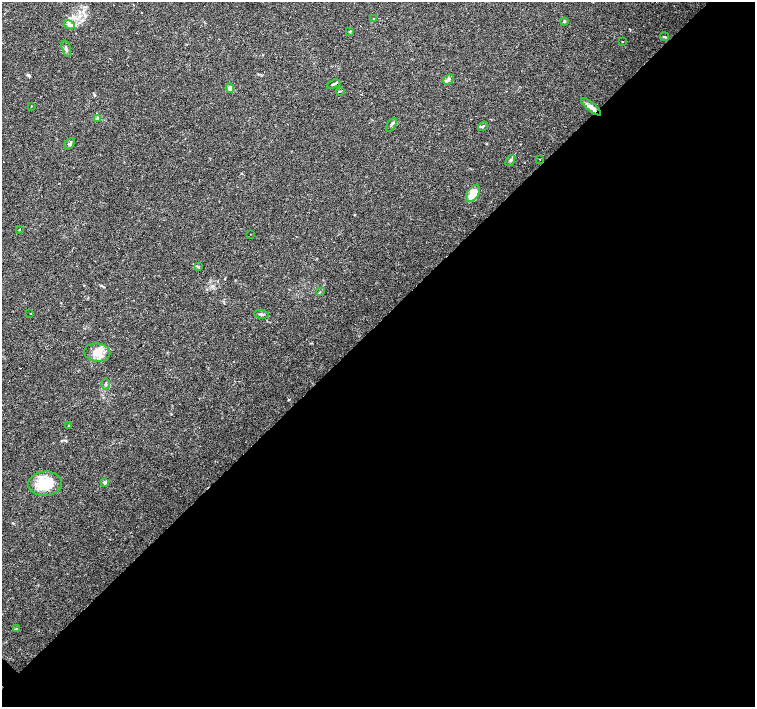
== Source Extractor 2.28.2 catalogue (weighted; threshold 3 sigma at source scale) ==
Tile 12 of 4 x 4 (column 4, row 3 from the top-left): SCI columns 4515-6019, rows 1566-2975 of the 6022 x 6015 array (HDU 1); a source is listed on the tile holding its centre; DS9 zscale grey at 2 x 2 block average (1 PNG px = mean of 2 x 2 image px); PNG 757 x 709 px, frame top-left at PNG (2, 2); each listed source drawn as its Kron ellipse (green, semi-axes under 4 px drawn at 4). Shown black and unused: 54% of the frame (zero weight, under 3 of 4 exposures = <1% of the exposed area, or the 3 px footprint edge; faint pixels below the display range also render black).
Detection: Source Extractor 2.28.2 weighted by HDU 2 'WHT'; one run over the whole footprint, this tile lists its part. Background 0.0253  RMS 0.0033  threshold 0.0148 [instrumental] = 3 sigma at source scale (4.5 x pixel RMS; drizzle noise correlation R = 1.50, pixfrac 1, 0.0396/0.0396 arcsec/px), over >= 5 px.
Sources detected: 39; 6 cosmic-ray / hot-pixel residue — neither listed nor drawn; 1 inside a brighter listed object's ellipse — not listed separately; the other 32 listed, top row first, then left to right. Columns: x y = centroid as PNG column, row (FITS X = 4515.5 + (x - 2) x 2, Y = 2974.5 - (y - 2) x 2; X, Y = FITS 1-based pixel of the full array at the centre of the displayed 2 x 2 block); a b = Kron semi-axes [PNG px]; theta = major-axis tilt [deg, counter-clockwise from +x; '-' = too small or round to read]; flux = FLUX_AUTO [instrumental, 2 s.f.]
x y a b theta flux
374 19 2 2 - 1.4
564 21 3 3 - 0.81
69 25 6 2 -26 1.4
350 31 3 2 - 0.54
665 37 4 2 - 0.63
623 41 2 2 - 1.7
66 49 8 3 -75 1.8
448 79 6 4 44 1.6
334 84 7 2 20 1
230 88 5 4 - 3
340 91 3 2 - 0.41
31 107 2 2 - 0.34
591 107 12 4 -40 4
98 119 3 3 - 2.3
391 125 8 2 62 0.96
483 126 5 3 - 1
69 144 6 4 51 1.5
540 159 2 2 - 0.79
510 160 6 3 53 1.3
473 193 9 5 58 13
19 229 2 2 - 0.82
250 234 2 2 - 0.4
198 267 3 3 - 0.72
320 292 3 2 - 0.33
30 313 2 2 - 1.3
261 314 7 2 -6 1.2
97 353 13 9 -8 10
106 384 6 2 -90 0.76
69 425 3 2 - 0.4
105 482 3 2 - 2.3
45 484 17 12 4 24
17 629 3 3 - 0.61
Overlapping masked pixels (flux is a lower limit): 1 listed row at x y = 591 107
Diffuse or blended objects may show on this block-average render without a row.